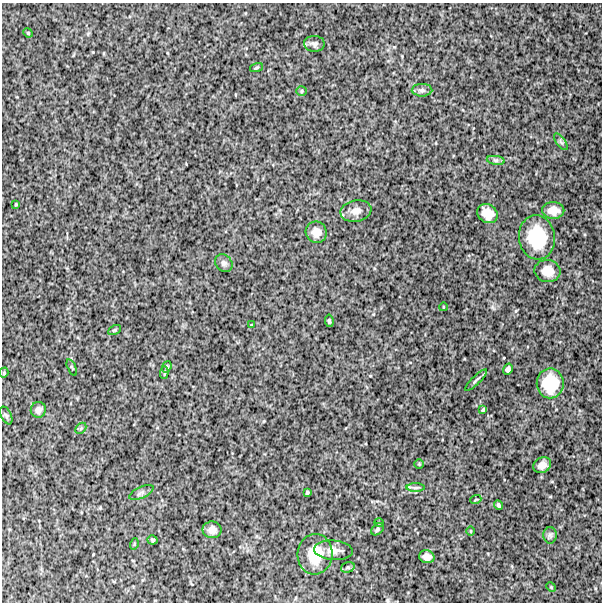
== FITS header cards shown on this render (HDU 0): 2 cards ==
NAXIS1  =                  600
NAXIS2  =                  600

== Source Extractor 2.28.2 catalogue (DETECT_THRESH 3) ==
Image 600 x 600 px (HDU 0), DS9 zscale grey, 1 PNG px = 1 image px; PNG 604 x 604 px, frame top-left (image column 1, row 600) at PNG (2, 3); each listed source drawn as its Kron ellipse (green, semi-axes under 4 px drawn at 4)
Background 807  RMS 270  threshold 800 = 3 sigma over >= 5 px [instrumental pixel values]
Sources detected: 49; all 49 listed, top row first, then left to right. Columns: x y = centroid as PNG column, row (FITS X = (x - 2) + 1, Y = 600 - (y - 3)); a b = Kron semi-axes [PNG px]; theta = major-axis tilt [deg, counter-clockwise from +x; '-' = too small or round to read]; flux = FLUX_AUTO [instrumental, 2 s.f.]
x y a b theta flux
28 33 5 4 - 22000
314 44 10 8 -4 67000
256 68 7 3 19 22000
422 90 10 6 0 62000
302 91 5 4 - 23000
561 142 10 4 -52 44000
496 160 9 4 -8 46000
16 204 3 2 - 16000
553 210 11 8 -1 160000
356 211 15 10 10 150000
487 214 11 9 -36 220000
316 232 11 10 - 160000
537 237 22 18 -82 870000
224 263 10 7 -46 65000
547 271 13 11 -10 230000
443 307 4 2 - 12000
329 321 6 4 -82 32000
251 325 3 2 - 12000
114 330 7 4 27 27000
72 367 9 3 -67 22000
167 367 6 4 70 27000
508 369 6 4 59 54000
4 373 5 4 - 20000
164 373 6 4 87 27000
476 380 15 3 44 40000
550 383 15 13 89 580000
38 410 8 7 - 74000
483 410 4 3 - 24000
6 415 9 5 -63 39000
81 428 6 4 45 27000
419 464 5 4 - 20000
542 465 9 7 29 120000
416 488 9 4 0 40000
141 492 13 5 26 61000
307 493 4 3 - 26000
476 499 5 3 - 16000
499 505 5 3 - 35000
379 523 5 3 - 13000
377 529 7 5 42 37000
212 530 9 8 - 110000
471 531 4 3 - 14000
550 535 8 6 -90 46000
153 540 5 4 - 32000
134 544 5 3 - 17000
333 550 19 9 -5 160000
315 554 20 17 83 550000
427 557 8 6 -14 100000
348 567 7 5 16 33000
551 587 5 4 - 19000